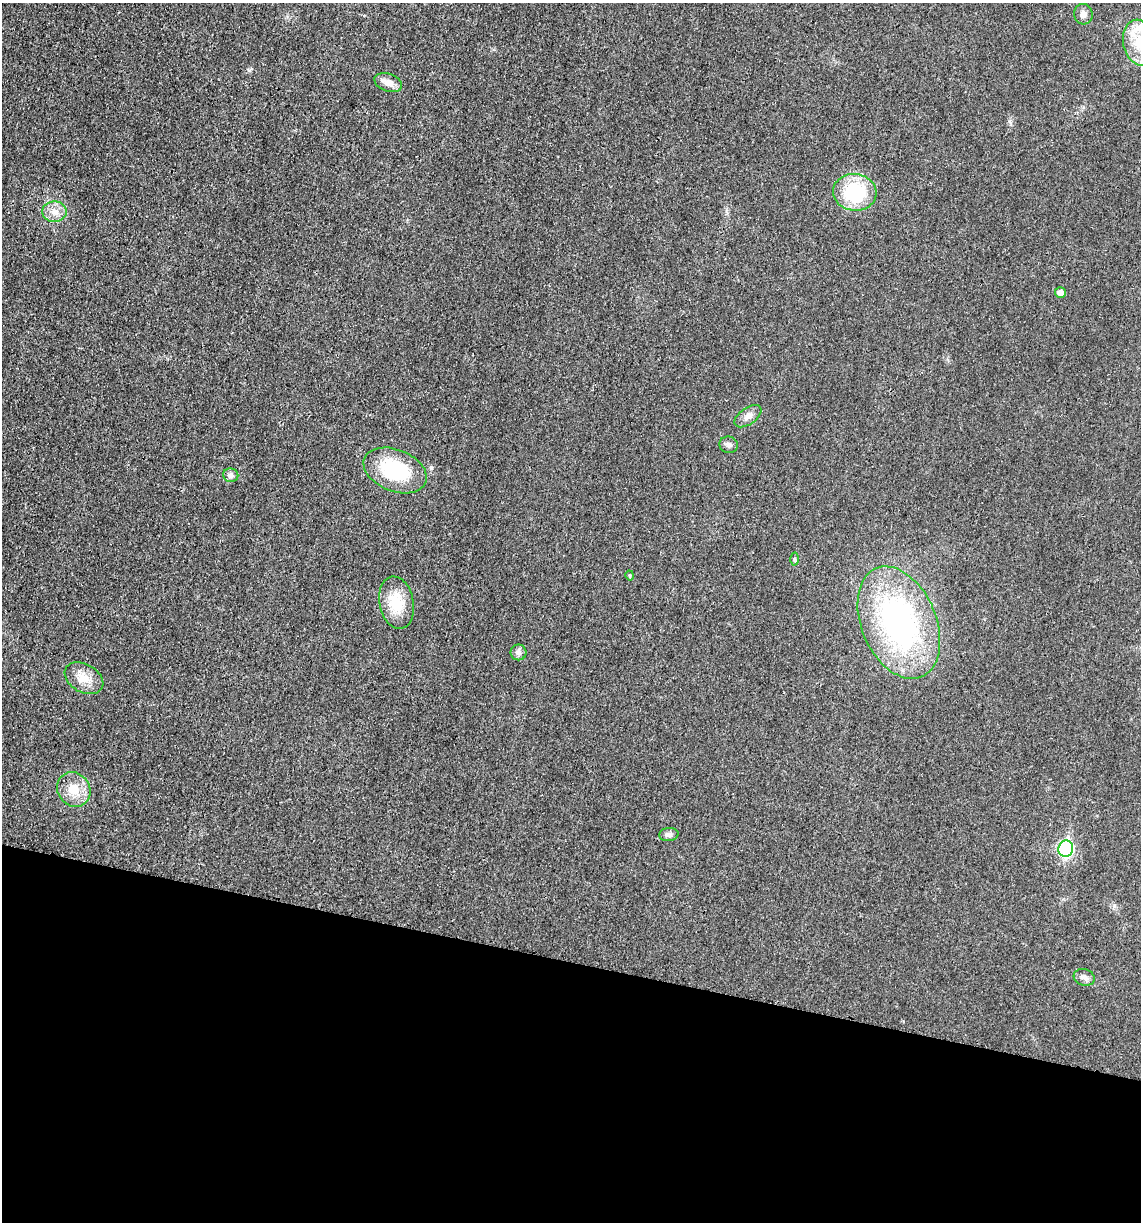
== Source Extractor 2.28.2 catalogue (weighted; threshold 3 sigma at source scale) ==
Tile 15 of 4 x 4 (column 3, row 4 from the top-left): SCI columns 2396-3534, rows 11-1230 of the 4922 x 4903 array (HDU 1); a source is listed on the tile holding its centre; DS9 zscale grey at full resolution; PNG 1143 x 1224 px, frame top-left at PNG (2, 3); each listed source drawn as its Kron ellipse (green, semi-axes under 4 px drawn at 4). Shown black and unused: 21% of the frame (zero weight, under 3 of 4 exposures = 1% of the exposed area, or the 3 px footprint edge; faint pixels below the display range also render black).
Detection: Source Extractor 2.28.2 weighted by HDU 2 'WHT'; one run over the whole footprint, this tile lists its part. Background 0.0292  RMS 0.0058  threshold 0.0262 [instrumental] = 3 sigma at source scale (4.5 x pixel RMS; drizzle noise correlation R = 1.50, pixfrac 1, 0.05/0.05 arcsec/px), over >= 5 px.
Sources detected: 21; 1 inside a brighter listed object's ellipse — not listed separately; the other 20 listed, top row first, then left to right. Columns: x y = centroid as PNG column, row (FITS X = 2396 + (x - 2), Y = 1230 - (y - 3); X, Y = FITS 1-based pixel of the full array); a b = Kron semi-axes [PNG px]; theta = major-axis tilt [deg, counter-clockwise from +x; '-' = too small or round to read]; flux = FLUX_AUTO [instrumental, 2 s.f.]
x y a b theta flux
1083 14 10 9 - 3.4
1139 43 23 16 -78 19
388 83 14 9 -19 4.6
855 192 22 18 -7 39
54 212 12 10 -1 5.3
1060 292 5 5 - 3.7
748 416 15 8 35 3.9
729 445 9 8 - 2.4
395 470 33 21 -22 43
231 475 7 7 - 2.6
794 559 6 4 -89 0.88
630 575 5 4 - 0.7
397 603 26 17 -79 18
899 623 59 37 -67 140
518 652 8 8 - 2
84 678 21 14 -30 9.3
74 790 18 16 -54 12
669 835 10 6 6 2.3
1066 849 8 7 - 93
1084 977 11 8 -17 2.9
Isophote crosses this tile's border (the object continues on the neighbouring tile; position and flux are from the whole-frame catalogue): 1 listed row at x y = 1139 43
Unlisted compact peaks at least as high as the median listed source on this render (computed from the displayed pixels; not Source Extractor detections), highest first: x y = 250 70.